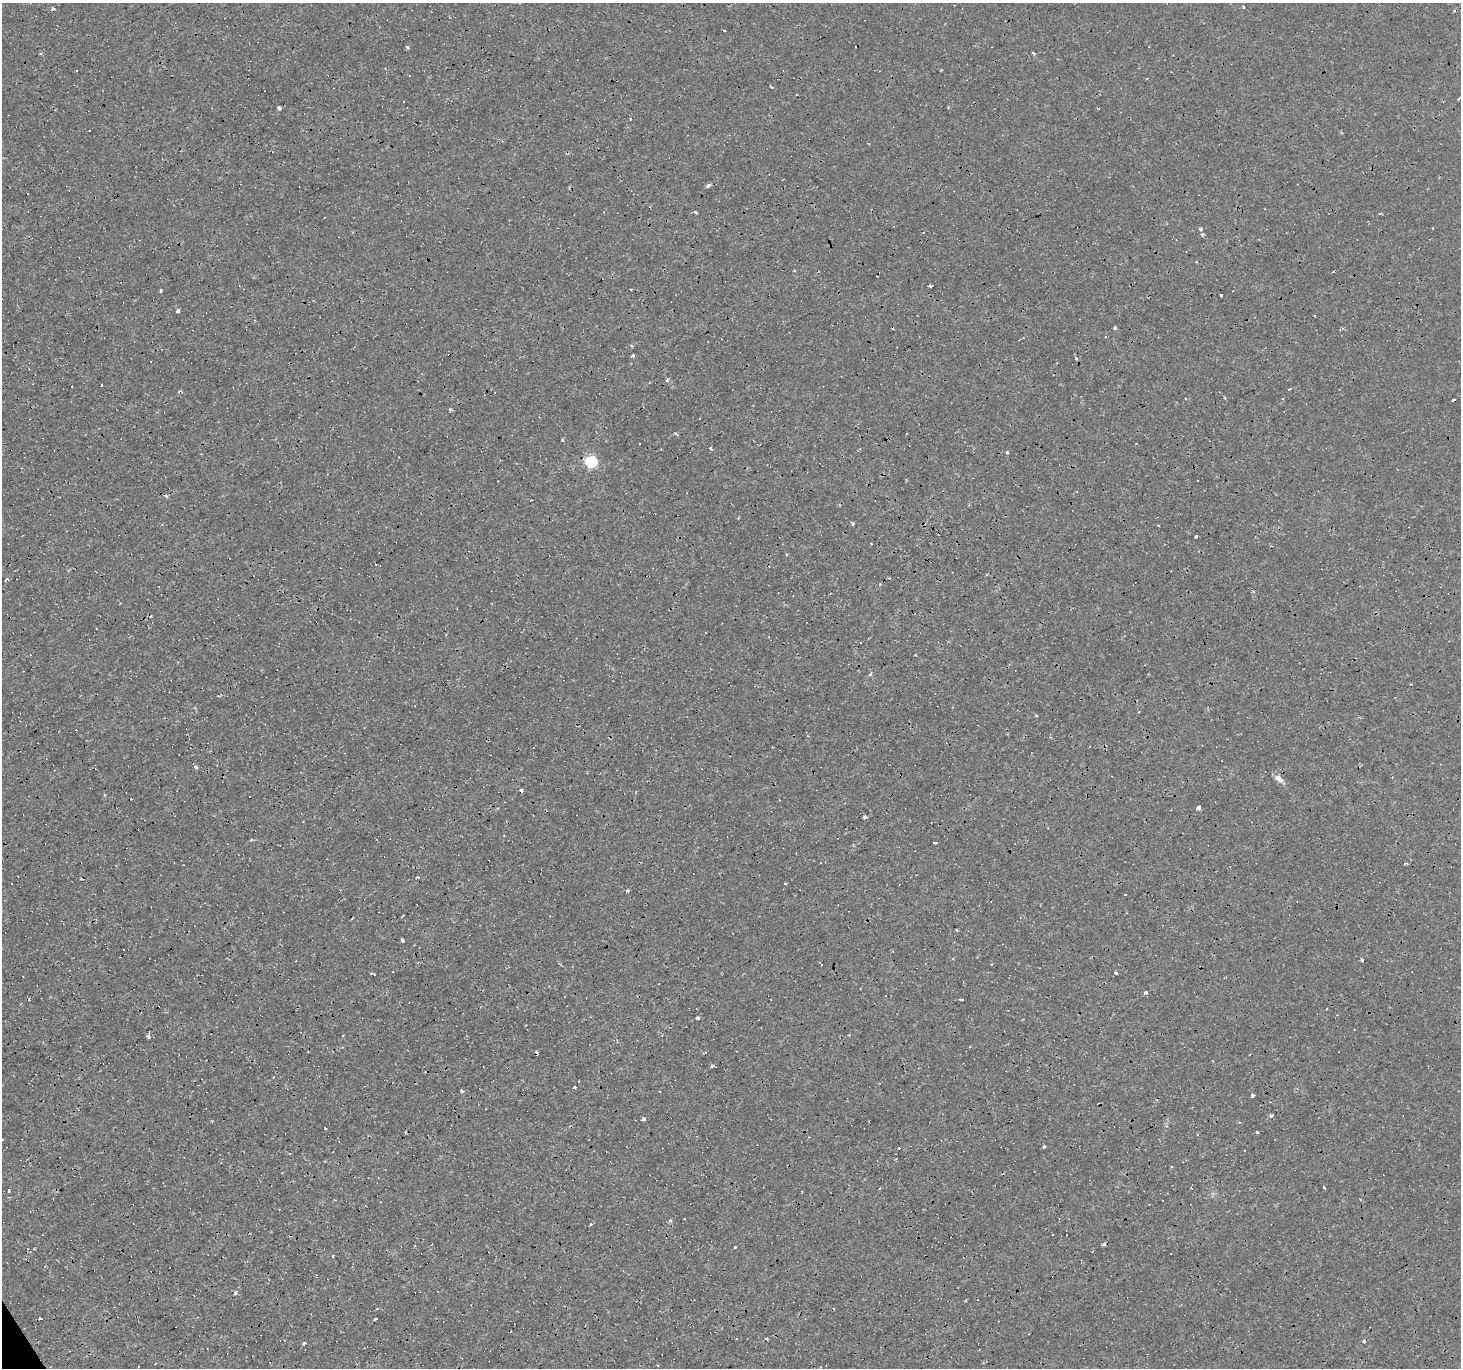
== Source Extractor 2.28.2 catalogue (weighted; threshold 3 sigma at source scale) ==
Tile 7 of 4 x 4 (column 3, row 2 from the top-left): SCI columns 2919-4377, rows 2837-4202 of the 5836 x 5734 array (HDU 1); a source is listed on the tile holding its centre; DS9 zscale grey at full resolution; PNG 1463 x 1370 px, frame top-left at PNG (2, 3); no overlay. Shown black and unused: <1% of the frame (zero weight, under 3 of 4 exposures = <1% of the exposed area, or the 3 px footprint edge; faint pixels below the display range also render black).
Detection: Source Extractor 2.28.2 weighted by HDU 2 'WHT'; one run over the whole footprint, this tile lists its part. Background 8.11e-04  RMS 8.8e-04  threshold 0.00394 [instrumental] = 3 sigma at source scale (4.5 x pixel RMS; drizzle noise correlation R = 1.50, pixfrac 1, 0.0396/0.0396 arcsec/px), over >= 5 px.
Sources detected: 139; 57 cosmic-ray / hot-pixel residue — not listed; the other 82 listed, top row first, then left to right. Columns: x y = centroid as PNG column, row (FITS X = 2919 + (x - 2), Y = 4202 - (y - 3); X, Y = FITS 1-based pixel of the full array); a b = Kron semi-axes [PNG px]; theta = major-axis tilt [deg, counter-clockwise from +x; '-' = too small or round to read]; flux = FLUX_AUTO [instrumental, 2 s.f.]
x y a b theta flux
407 47 4 4 - 0.15
1033 53 4 3 - 0.16
771 87 3 3 - 0.35
1458 99 3 2 - 0.21
279 108 5 3 - 0.39
630 119 3 3 - 0.2
708 185 6 4 48 0.18
695 211 3 3 - 3.9
1200 229 3 3 - 0.31
1202 234 4 3 - 0.84
1196 262 3 3 - 0.087
930 286 3 3 - 1.8
160 291 3 3 - 4.5
1221 295 3 3 - 0.58
178 310 4 3 - 0.56
1115 328 3 3 - 0.18
1342 328 6 3 29 0.11
633 356 3 3 - 0.21
1076 358 4 4 - 0.13
667 380 5 4 - 0.19
101 385 3 3 - 0.44
180 392 4 3 - 0.44
1185 398 2 2 - 0.066
1282 399 3 3 - 0.37
450 410 3 3 - 0.3
675 433 4 3 - 0.17
562 440 3 3 - 0.13
710 448 3 3 - 0.24
1007 452 4 4 - 0.16
591 462 6 5 - 9.2
853 524 3 3 - 0.25
1196 537 3 3 - 0.63
786 555 4 3 - 0.09
6 580 5 3 - 0.14
860 643 2 2 - 0.092
915 655 3 3 - 13
870 674 5 4 - 0.12
1036 716 4 2 - 0.073
195 767 4 3 - 0.64
1279 778 12 6 -42 0.55
522 790 4 3 - 0.57
1199 808 6 4 67 0.28
251 840 3 3 - 0.15
935 843 4 3 - 0.61
1405 864 4 3 - 0.14
418 877 3 3 - 0.8
785 884 3 3 - 0.19
627 891 4 3 - 0.2
957 930 3 3 - 0.57
402 940 3 3 - 2.9
1361 959 3 3 - 0.79
821 965 3 3 - 0.75
1116 972 3 3 - 0.87
373 973 6 3 -16 0.18
1146 993 5 4 - 0.17
961 999 4 3 - 0.23
697 1018 4 4 - 0.23
148 1035 3 3 - 2.3
343 1035 3 2 - 0.055
705 1053 3 3 - 0.46
274 1077 3 3 - 0.49
574 1087 3 3 - 0.32
462 1091 3 3 - 1.1
1252 1096 4 3 - 1.3
1271 1116 4 4 - 0.21
643 1119 4 3 - 0.46
325 1128 3 3 - 0.29
1044 1146 3 3 - 0.13
1171 1167 3 3 - 0.1
1324 1188 3 3 - 0.3
8 1191 3 3 - 0.93
1163 1200 3 3 - 3.5
671 1220 3 3 - 0.67
591 1224 3 2 - 0.26
1104 1244 3 3 - 0.57
735 1247 3 2 - 0.082
333 1256 3 2 - 0.078
45 1267 3 2 - 0.062
236 1293 6 3 82 0.12
40 1318 3 3 - 0.51
376 1318 3 3 - 1.6
304 1343 5 3 - 0.11
Overlapping masked pixels (flux is a lower limit): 3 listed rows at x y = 180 392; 591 462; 522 790